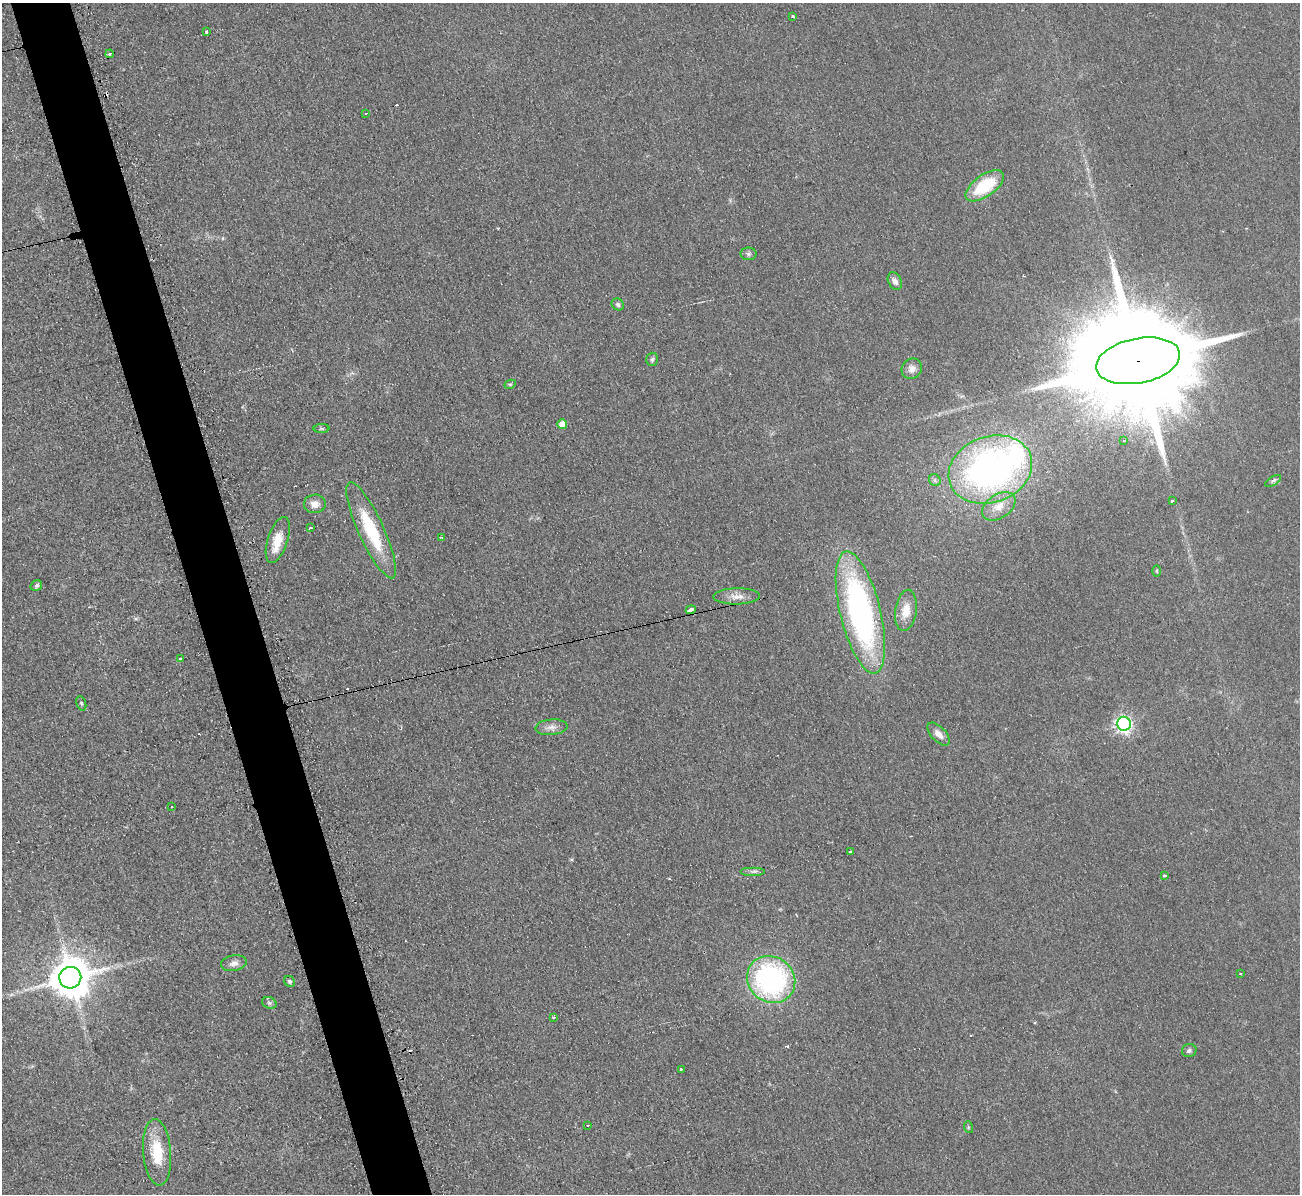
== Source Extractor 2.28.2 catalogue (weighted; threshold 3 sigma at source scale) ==
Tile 11 of 4 x 4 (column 3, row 3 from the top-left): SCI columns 2605-3902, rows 1334-2525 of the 5221 x 5176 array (HDU 1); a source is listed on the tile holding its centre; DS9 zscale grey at full resolution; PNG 1302 x 1196 px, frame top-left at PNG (2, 3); each listed source drawn as its Kron ellipse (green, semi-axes under 4 px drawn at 4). Shown black and unused: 5% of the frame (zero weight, under 2 of 3 exposures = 2% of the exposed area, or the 3 px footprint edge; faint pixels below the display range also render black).
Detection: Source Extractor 2.28.2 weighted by HDU 2 'WHT'; one run over the whole footprint, this tile lists its part. Background 0.0633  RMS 0.0099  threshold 0.0444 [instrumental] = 3 sigma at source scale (4.5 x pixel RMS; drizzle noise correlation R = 1.50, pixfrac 1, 0.05/0.05 arcsec/px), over >= 5 px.
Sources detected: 57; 3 cosmic-ray / hot-pixel residue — neither listed nor drawn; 2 inside a brighter listed object's ellipse — not listed separately; the other 52 listed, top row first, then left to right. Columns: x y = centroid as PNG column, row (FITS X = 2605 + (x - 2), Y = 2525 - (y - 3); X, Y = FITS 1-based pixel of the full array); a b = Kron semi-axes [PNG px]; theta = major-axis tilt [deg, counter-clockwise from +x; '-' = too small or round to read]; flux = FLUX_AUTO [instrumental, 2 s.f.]
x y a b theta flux
793 17 3 3 - 2.7
206 32 3 3 - 8.5
110 54 4 3 - 1.8
366 113 3 2 - 1.9
985 186 22 10 35 50
748 254 8 6 0 2.4
895 281 9 6 -62 4.4
618 304 6 5 - 2.7
652 359 7 6 - 2.2
1138 361 42 22 11 48000
912 369 11 9 49 6.7
510 384 6 4 27 1.3
562 424 5 5 - 11
322 429 8 4 0 1.5
1124 441 3 3 - 1.4
990 470 43 33 20 340
935 480 6 5 - 2.1
1273 481 9 3 32 1.9
1172 501 3 3 - 2.9
315 504 11 9 2 7.7
999 506 18 12 34 12
310 528 3 3 - 2.4
371 530 52 12 -65 58
441 537 3 3 - 0.92
278 540 24 10 72 18
1157 571 5 3 - 1.1
36 586 6 5 - 2.1
737 596 23 8 1 8.8
691 610 5 3 - 24
906 610 21 10 82 14
860 612 63 20 -76 270
180 659 3 3 - 1.3
81 703 7 4 -71 1.5
1124 724 7 6 - 290
551 727 16 7 5 6.2
939 734 14 7 -47 7.1
172 807 3 2 - 1.8
850 851 3 3 - 6.9
753 871 12 2 0 2.4
1164 876 4 3 - 4.3
234 963 13 7 11 5.3
1240 974 3 2 - 1.4
70 978 11 10 - 3200
771 979 25 22 -37 200
289 981 6 5 - 2.3
269 1003 7 5 -21 2.1
553 1017 3 2 - 1.3
1189 1050 7 6 - 2.3
681 1069 3 3 - 3.3
588 1125 3 3 - 4.8
968 1127 6 3 -72 1.1
157 1152 33 14 -85 34
Overlapping masked pixels (flux is a lower limit): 1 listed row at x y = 1138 361